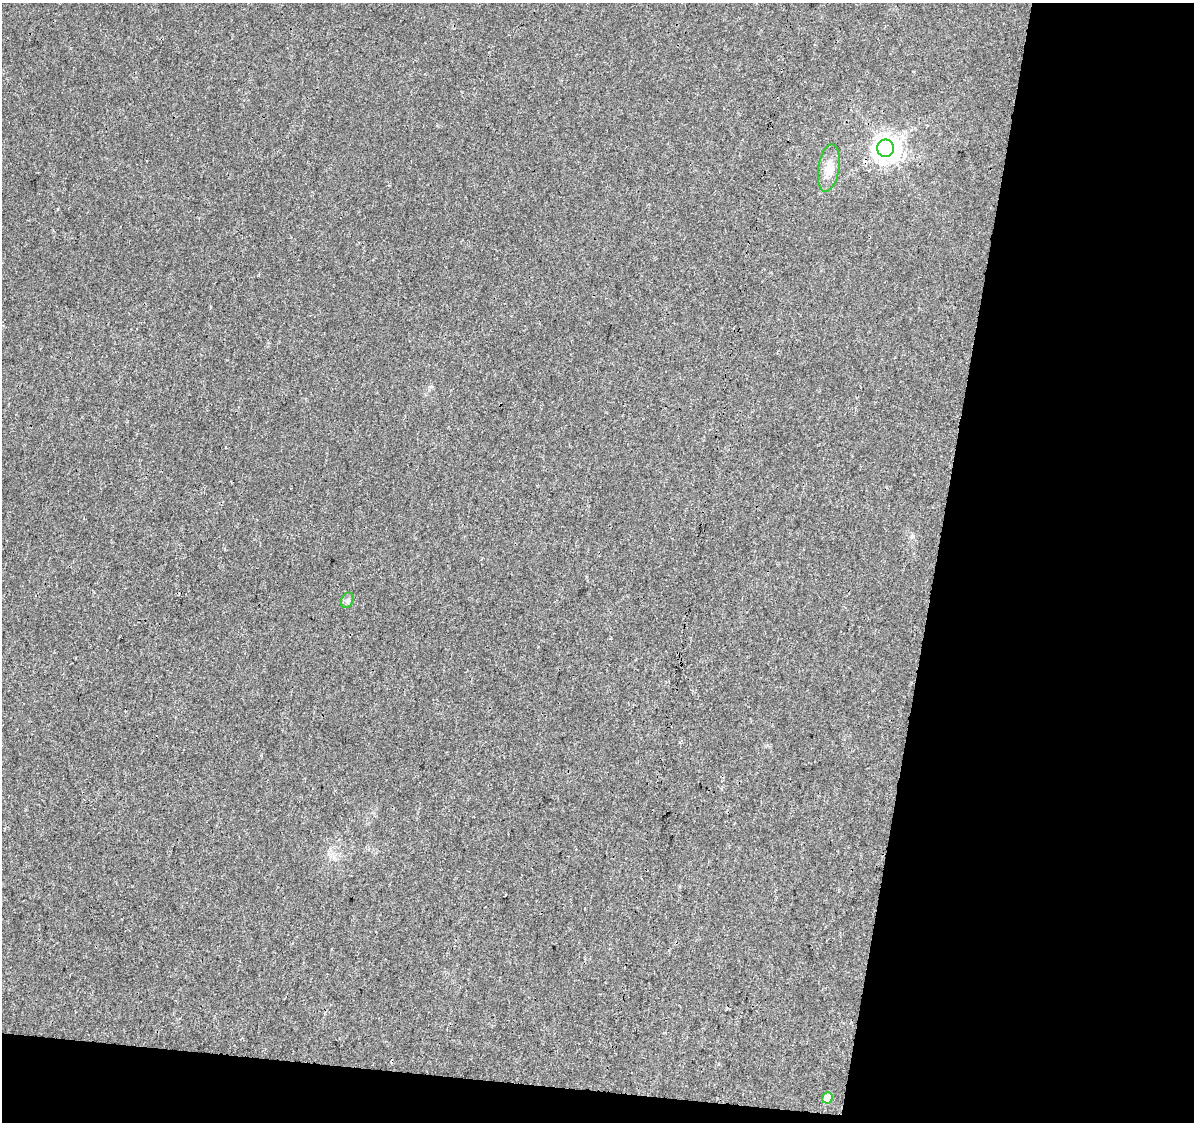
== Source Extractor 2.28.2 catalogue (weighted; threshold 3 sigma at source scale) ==
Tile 4 of 2 x 2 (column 2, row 2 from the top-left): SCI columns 1193-2384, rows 129-1248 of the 2384 x 2480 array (HDU 1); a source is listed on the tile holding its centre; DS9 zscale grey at full resolution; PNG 1196 x 1124 px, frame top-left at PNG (2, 3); each listed source drawn as its Kron ellipse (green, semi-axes under 4 px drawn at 4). Shown black and unused: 25% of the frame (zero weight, under 3 of 4 exposures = <1% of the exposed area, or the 3 px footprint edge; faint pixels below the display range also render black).
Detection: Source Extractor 2.28.2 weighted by HDU 2 'WHT'; one run over the whole footprint, this tile lists its part. Background 0.0111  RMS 0.0031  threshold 0.0142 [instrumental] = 3 sigma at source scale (4.5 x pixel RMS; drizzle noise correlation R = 1.50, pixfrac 1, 0.0396/0.0396 arcsec/px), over >= 5 px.
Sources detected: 4; all 4 listed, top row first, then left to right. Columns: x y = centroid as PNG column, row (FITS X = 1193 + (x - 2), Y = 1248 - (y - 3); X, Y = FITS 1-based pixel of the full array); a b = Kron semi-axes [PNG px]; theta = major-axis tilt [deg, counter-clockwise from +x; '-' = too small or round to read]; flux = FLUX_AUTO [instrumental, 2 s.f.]
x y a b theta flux
886 148 8 8 - 340
829 168 24 10 81 4.1
347 600 8 6 69 0.9
827 1098 5 5 - 5.3